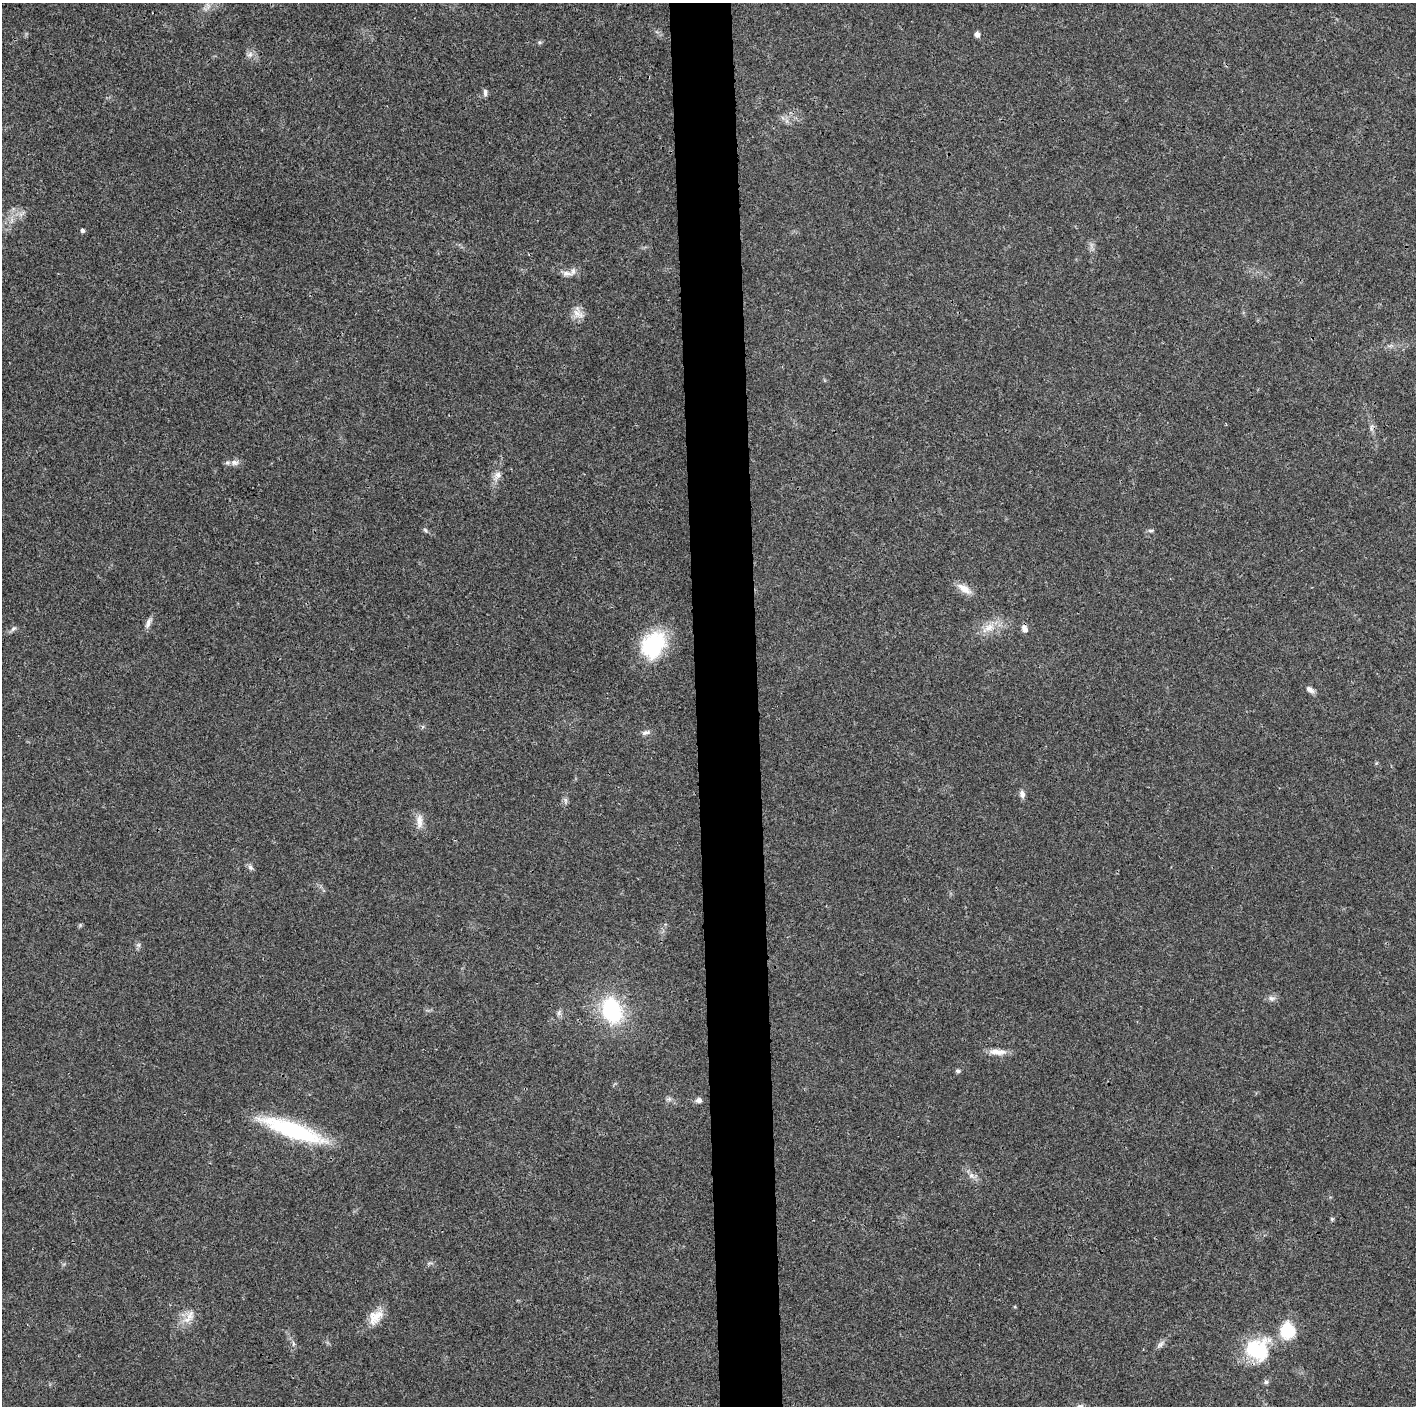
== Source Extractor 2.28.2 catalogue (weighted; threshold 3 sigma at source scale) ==
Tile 5 of 3 x 3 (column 2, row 2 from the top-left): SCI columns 1415-2828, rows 1411-2814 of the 4244 x 4222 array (HDU 1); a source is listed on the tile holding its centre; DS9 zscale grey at full resolution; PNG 1418 x 1408 px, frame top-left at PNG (2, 3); no overlay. Shown black and unused: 4% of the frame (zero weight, under 3 of 4 exposures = <1% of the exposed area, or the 3 px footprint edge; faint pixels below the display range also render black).
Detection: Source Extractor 2.28.2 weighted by HDU 2 'WHT'; one run over the whole footprint, this tile lists its part. Background 0.0193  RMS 0.0039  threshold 0.0177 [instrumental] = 3 sigma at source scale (4.5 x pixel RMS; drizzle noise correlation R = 1.50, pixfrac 1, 0.05/0.05 arcsec/px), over >= 5 px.
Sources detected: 43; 1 inside a brighter object's white glare — not listed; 1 inside a brighter listed object's ellipse — not listed separately; the other 41 listed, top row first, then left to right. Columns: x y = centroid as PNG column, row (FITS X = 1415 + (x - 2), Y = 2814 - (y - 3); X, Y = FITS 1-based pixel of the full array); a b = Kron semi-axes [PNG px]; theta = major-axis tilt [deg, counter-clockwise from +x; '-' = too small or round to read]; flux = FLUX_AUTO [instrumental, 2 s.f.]
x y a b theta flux
208 5 10 4 -59 1.2
977 34 5 5 - 2
250 55 8 7 - 1.5
485 93 9 4 -89 1.1
82 231 5 5 - 0.89
566 273 18 7 -4 2.7
578 314 19 9 -32 3.5
1371 427 11 4 89 1.2
234 462 10 7 -2 1.8
498 475 12 9 52 2.4
425 530 8 5 -38 0.75
1151 531 7 4 -4 0.74
964 589 20 9 -35 4.1
148 623 15 5 74 1.7
13 628 9 6 47 1
988 628 21 9 33 5.3
1024 628 9 6 -64 2.1
653 645 33 25 54 27
1309 689 10 6 -38 1.9
646 732 12 6 16 1.3
1022 794 10 7 -84 1.7
419 821 20 8 -86 3.3
250 867 8 6 -64 1.2
138 945 6 5 - 0.79
1271 998 10 7 -10 1.5
612 1010 21 15 -70 39
559 1013 9 4 82 0.97
997 1052 24 7 -3 3.7
958 1071 7 5 -10 0.78
669 1099 6 6 - 0.86
699 1100 8 6 1 1.5
292 1130 72 16 -19 40
971 1175 7 6 - 1.3
1332 1219 5 5 - 0.51
190 1316 16 8 62 3.6
375 1317 22 15 50 6.2
1287 1331 9 8 - 27
293 1343 7 4 -89 0.78
1160 1344 12 6 48 1.5
1257 1350 35 31 38 22
1266 1382 7 6 - 0.85